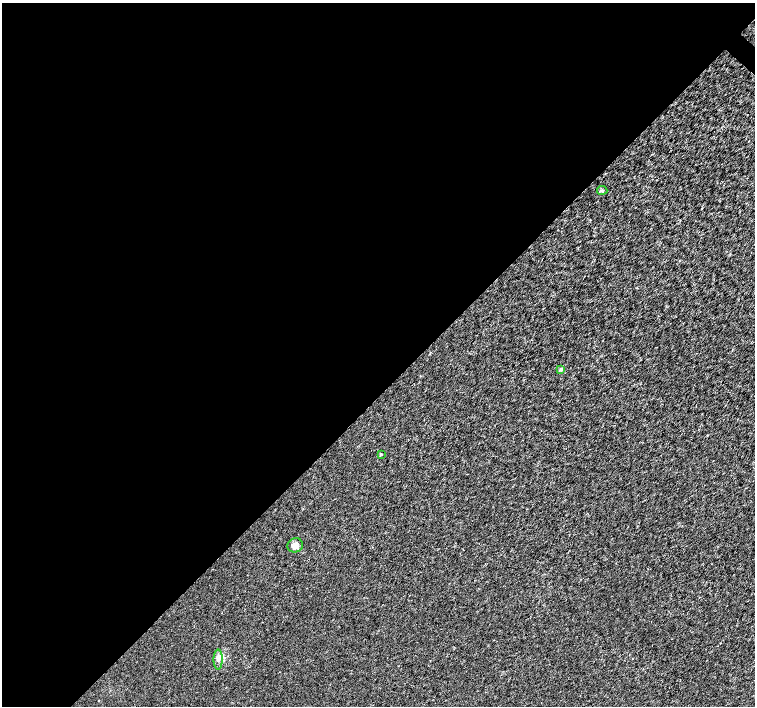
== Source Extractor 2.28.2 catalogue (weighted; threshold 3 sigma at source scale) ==
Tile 5 of 4 x 4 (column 1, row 2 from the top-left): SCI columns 8-1512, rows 3047-4454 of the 6026 x 6026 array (HDU 1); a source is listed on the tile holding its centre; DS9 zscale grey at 2 x 2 block average (1 PNG px = mean of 2 x 2 image px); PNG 757 x 708 px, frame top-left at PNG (2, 3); each listed source drawn as its Kron ellipse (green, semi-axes under 4 px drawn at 4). Shown black and unused: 56% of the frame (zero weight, under 3 of 4 exposures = <1% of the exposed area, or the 3 px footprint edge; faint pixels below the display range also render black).
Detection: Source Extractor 2.28.2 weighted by HDU 2 'WHT'; one run over the whole footprint, this tile lists its part. Background 0.00102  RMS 0.0021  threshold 0.00956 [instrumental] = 3 sigma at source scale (4.5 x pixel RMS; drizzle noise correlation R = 1.50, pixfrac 1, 0.0396/0.0396 arcsec/px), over >= 5 px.
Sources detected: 6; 1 inside a brighter listed object's ellipse — not listed separately; the other 5 listed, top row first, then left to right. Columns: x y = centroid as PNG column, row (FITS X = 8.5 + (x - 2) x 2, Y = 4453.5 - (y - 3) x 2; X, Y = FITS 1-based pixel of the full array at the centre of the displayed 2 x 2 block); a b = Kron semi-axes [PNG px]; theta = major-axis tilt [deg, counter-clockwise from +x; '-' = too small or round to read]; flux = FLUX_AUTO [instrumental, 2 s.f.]
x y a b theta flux
602 190 5 3 - 0.72
561 369 4 3 - 1.3
381 454 2 2 - 0.78
295 545 8 7 - 2.9
218 659 10 4 -90 2